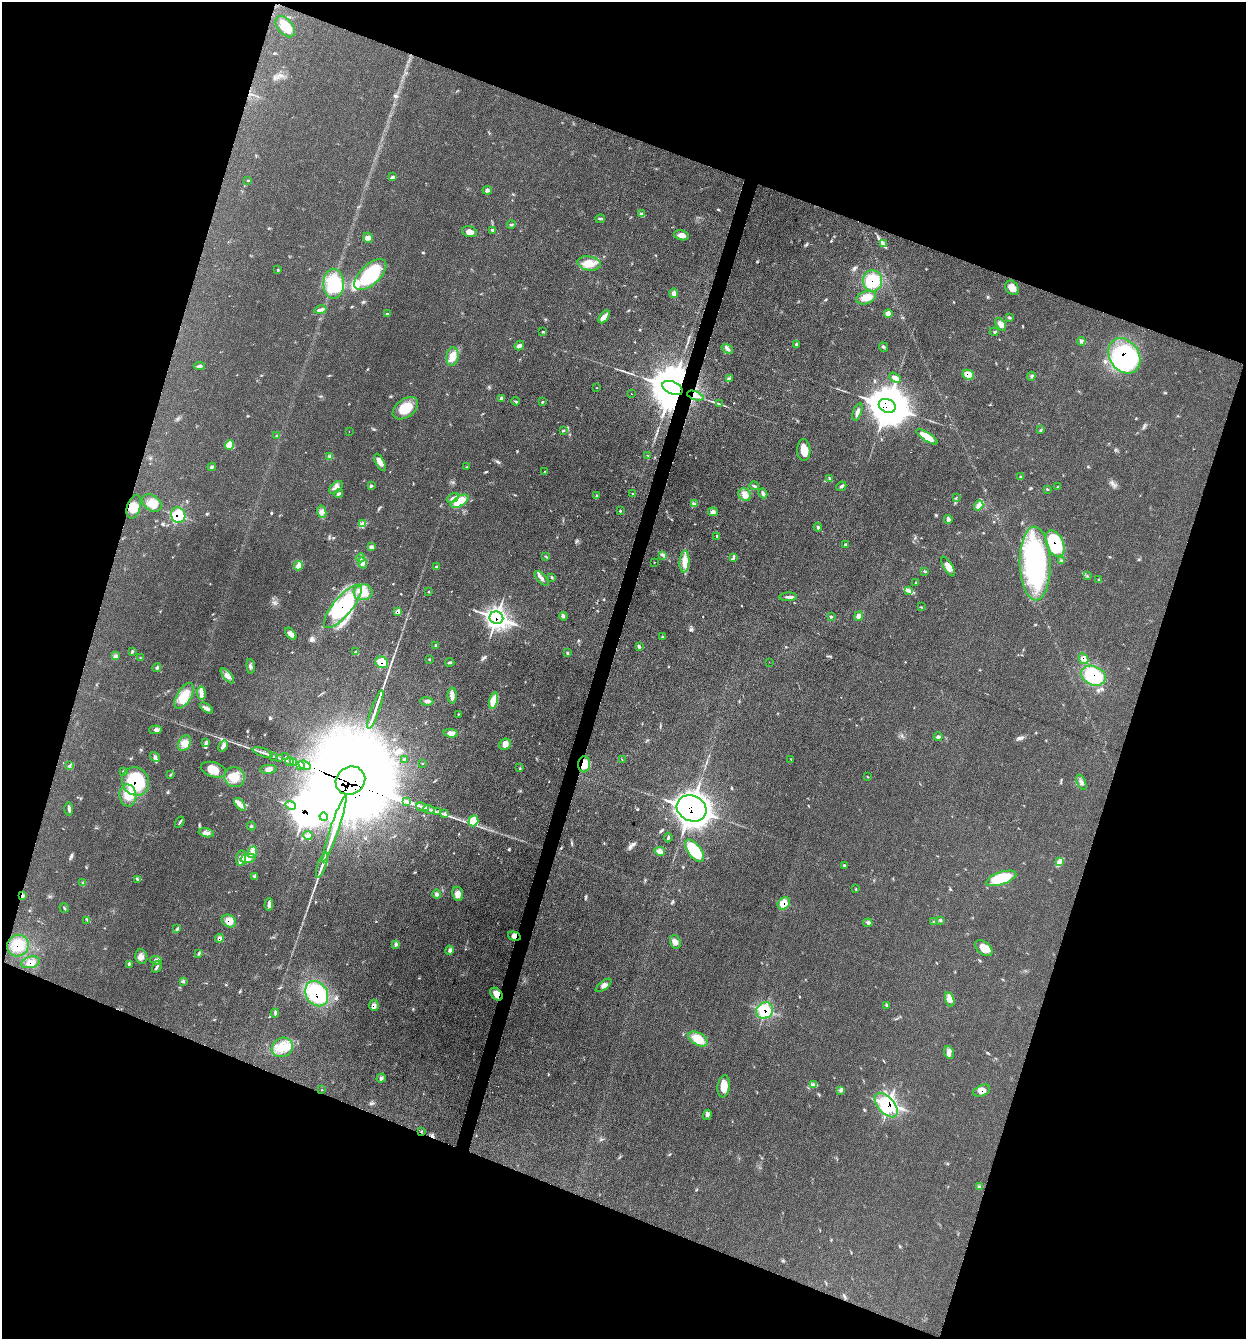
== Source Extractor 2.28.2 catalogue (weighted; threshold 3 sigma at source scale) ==
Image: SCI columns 267-5239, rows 7-5352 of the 5375 x 5358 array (HDU 1 of 3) = the unmasked area's bounding box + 8 px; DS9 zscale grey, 4 x 4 block average (1 PNG px = mean of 4 x 4 image px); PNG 1248 x 1341 px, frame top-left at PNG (2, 2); each listed source drawn as its Kron ellipse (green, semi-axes under 4 px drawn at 4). Shown black and unused: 39% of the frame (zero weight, under 3 of 4 exposures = <1% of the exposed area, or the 3 px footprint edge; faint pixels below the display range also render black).
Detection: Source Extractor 2.28.2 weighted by HDU 2 'WHT'. Background 0.0857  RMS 0.0065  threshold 0.029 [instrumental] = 3 sigma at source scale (4.5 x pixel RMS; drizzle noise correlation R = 1.50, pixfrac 1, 0.05/0.05 arcsec/px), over >= 5 px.
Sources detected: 305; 16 inside a brighter object's white glare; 4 cosmic-ray / hot-pixel residue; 1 long thin detection or spike segment (spike, bleed or trail) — neither listed nor drawn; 6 coinciding with a brighter row at this scale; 18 inside a brighter listed object's ellipse — not listed separately; the other 260 listed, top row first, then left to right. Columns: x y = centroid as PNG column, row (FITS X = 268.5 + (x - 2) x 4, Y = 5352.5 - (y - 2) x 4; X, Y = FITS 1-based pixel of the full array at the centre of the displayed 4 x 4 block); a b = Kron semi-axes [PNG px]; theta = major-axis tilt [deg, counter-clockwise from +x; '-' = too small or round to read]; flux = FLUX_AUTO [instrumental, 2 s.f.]
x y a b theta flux
285 27 12 7 -51 56
393 177 2 2 - 2.6
248 180 2 2 - 1.6
487 190 5 3 - 7.3
642 214 4 3 - 8
600 219 4 3 - 6.1
511 225 4 2 - 4.5
493 230 4 3 - 5.8
469 232 8 5 -16 22
681 235 7 5 -15 21
368 238 5 4 - 14
883 244 4 2 - 5.3
589 263 12 7 -8 49
277 269 2 2 - 2.8
370 275 20 10 44 230
873 281 10 9 - 120
334 284 15 10 89 160
1012 288 8 6 -49 29
674 293 5 3 - 13
866 298 10 6 17 34
320 310 6 3 12 12
387 314 4 2 - 4.7
888 314 4 3 - 17
604 317 7 4 50 18
1009 318 4 2 - 3.7
1001 324 7 4 -55 23
543 332 2 2 - 3.4
994 332 4 2 - 3.8
1081 341 4 3 - 7.3
796 345 3 2 - 2.1
519 346 5 3 - 13
883 347 5 2 - 4.8
727 349 6 3 -36 11
1124 356 19 14 -56 500
452 357 9 6 81 41
199 366 5 3 - 7.1
968 375 6 4 -25 50
1031 376 4 2 - 5.6
729 378 2 2 - 2.4
895 378 6 3 -28 23
596 388 2 2 - 1.1
672 388 11 6 -22 35000
631 393 2 2 - 15
695 396 8 3 -20 20
502 398 4 3 - 6.3
516 401 4 2 - 4.1
542 402 4 2 - 2.8
719 404 3 2 - 3.1
887 406 9 6 -26 14000
405 408 14 9 37 88
857 412 9 3 70 15
1041 430 3 2 - 3.8
349 431 2 2 - 1.5
563 431 3 2 - 3.9
277 436 3 2 - 2.5
927 437 12 4 -33 67
229 445 5 4 - 16
804 450 11 6 -88 51
648 455 3 2 - 1.8
330 456 4 2 - 5.6
380 462 9 4 -61 22
212 467 4 3 - 5.7
467 467 2 2 - 2.5
545 471 3 2 - 2.1
1021 477 2 2 - 2.7
830 478 4 2 - 6
371 486 3 2 - 3.6
754 486 5 2 - 5.4
841 486 5 2 - 5.4
1058 486 4 2 - 3.6
336 487 8 4 41 17
1047 489 2 2 - 2.1
632 493 3 2 - 2.8
763 493 5 3 - 12
339 494 5 3 - 6.5
745 495 7 5 -40 23
596 496 3 2 - 3.4
956 497 3 2 - 1.3
453 498 6 3 30 12
459 501 10 5 31 70
152 503 11 7 -34 38
695 504 2 2 - 1.9
979 505 5 3 - 12
134 507 12 6 72 44
620 511 3 2 - 2.9
322 512 6 4 -80 16
713 512 5 4 - 13
178 515 8 7 - 120
948 519 4 4 - 8.5
363 523 2 2 - 2.1
818 527 4 3 - 6.6
717 536 3 2 - 3.9
1055 543 14 8 -66 190
845 544 3 2 - 3.3
371 547 4 3 - 6.3
663 555 4 2 - 4.5
546 556 3 2 - 3.6
734 557 4 2 - 3.8
361 558 4 3 - 8.5
1062 561 4 2 - 4.8
654 562 2 2 - 1.2
684 562 11 5 85 37
363 563 6 3 -66 12
1035 563 37 15 -88 640
298 566 5 2 - 7.6
948 566 11 4 -59 25
436 567 3 3 - 4.8
925 571 3 2 - 2.9
1087 576 2 2 - 1.3
552 577 3 2 - 3.7
541 578 9 3 -46 14
1099 579 2 2 - 2.7
915 583 3 2 - 2.8
908 590 4 3 - 9.3
363 592 9 8 - 42
428 592 2 2 - 1.6
788 597 9 2 4 10
343 606 27 9 50 440
921 607 2 2 - 1.9
398 612 4 3 - 17
563 616 4 3 - 5.7
859 616 5 4 - 17
831 617 2 2 - 6.4
496 618 7 6 - 1100
291 634 7 4 -50 16
662 637 3 2 - 3
435 645 3 2 - 3.2
639 647 4 3 - 6.7
132 651 3 2 - 2.5
356 652 4 2 - 3.4
567 653 4 2 - 4.9
116 656 2 2 - 2.4
140 657 2 2 - 1.3
429 659 2 2 - 2.3
1083 659 5 4 - 20
382 662 7 5 -31 60
450 662 5 2 - 5.4
769 662 2 2 - 0.56
251 666 7 2 -86 8.5
157 668 4 2 - 3.6
227 676 9 3 -50 16
1093 676 13 9 -24 210
201 693 6 4 -84 16
452 695 8 4 -90 16
184 696 14 7 59 65
494 700 8 4 75 68
427 701 6 3 -3 10
206 708 7 3 -37 12
375 709 20 2 70 30
458 714 2 2 - 1.9
155 730 6 3 5 9.3
451 733 7 3 -7 20
938 737 4 3 - 8.2
184 743 8 5 60 25
206 743 3 2 - 3.8
505 744 6 5 - 19
223 746 6 4 58 13
263 753 10 2 -18 13
273 756 3 2 - 4.1
155 757 5 4 - 11
285 757 2 2 - 54
280 758 2 2 - 1.3
622 759 2 2 - 1.6
791 759 2 2 - 1.5
405 760 4 2 - 2.8
290 761 4 2 - 4.8
293 763 3 3 - 6.3
423 764 2 2 - 1.5
584 764 8 6 86 60
301 765 4 3 - 13
304 765 6 2 -22 11
69 766 3 2 - 3.5
520 768 2 2 - 1.8
268 769 8 3 4 15
213 770 13 7 -17 48
124 772 3 3 - 4.3
171 774 2 2 - 1.7
867 776 2 2 - 1.8
235 777 10 10 - 56
135 781 15 13 -57 270
350 781 15 13 34 51000
1081 782 8 3 -67 11
128 796 11 8 -86 49
406 802 3 3 - 6.4
240 804 7 4 -51 17
290 805 5 3 - 14
423 807 7 2 -17 10
692 808 15 12 -28 6600
69 809 6 3 -87 8.6
429 809 6 2 -17 11
437 812 2 2 - 1.6
444 814 4 3 - 5.6
324 817 4 2 - 7.2
473 821 5 5 - 57
180 822 6 2 57 5.6
251 826 4 2 - 3.3
334 829 35 2 71 86
206 833 8 3 -13 15
308 835 5 2 - 6.4
668 837 5 2 - 5.2
660 851 5 4 - 18
694 851 13 6 -52 180
252 852 6 3 66 13
241 858 8 5 83 28
248 858 8 4 12 19
1059 862 2 2 - 5
322 865 13 2 70 21
845 865 4 3 - 4.6
255 876 3 2 - 2.6
1001 878 16 6 19 150
137 880 2 2 - 2.5
83 883 2 2 - 3
856 889 2 2 - 1.5
437 894 4 3 - 8.4
458 894 7 5 -81 22
23 895 4 2 - 5.6
784 903 7 5 41 43
269 904 6 3 87 12
64 908 5 2 - 3.4
87 920 2 2 - 1.3
940 920 3 2 - 3
229 921 7 6 - 34
934 922 2 2 - 2.2
868 923 4 3 - 6.8
177 929 3 2 - 3.9
514 936 6 4 -18 14
219 938 4 4 - 13
675 942 7 5 -69 16
395 944 2 2 - 2.1
18 946 11 10 - 63
984 948 10 6 -40 48
449 950 4 2 - 7
199 954 3 2 - 3.4
141 957 7 6 - 19
156 960 6 3 -9 8.2
30 962 10 5 13 28
129 964 3 2 - 3.5
157 967 6 2 61 7.1
184 982 3 2 - 1.9
604 985 9 3 38 16
317 994 13 10 -56 270
496 994 7 5 -47 28
950 1000 7 4 -74 19
374 1005 5 4 - 14
887 1005 3 2 - 2.7
765 1010 9 7 37 150
275 1013 4 3 - 6.5
698 1039 10 6 -29 73
282 1047 11 9 28 56
949 1052 6 4 -68 15
381 1078 4 4 - 10
813 1084 2 2 - 2.9
724 1086 11 6 82 42
322 1090 2 2 - 1.1
840 1090 3 2 - 4.4
982 1091 9 5 25 26
886 1105 14 8 -49 150
707 1115 5 4 - 9.5
421 1132 2 2 - 2.7
979 1187 2 2 - 2.3
Overlapping masked pixels (flux is a lower limit): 34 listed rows (the first 20) at x y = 873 281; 1124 356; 968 375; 672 388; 695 396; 887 406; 178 515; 1055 543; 343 606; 398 612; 496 618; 1083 659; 382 662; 1093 676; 285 757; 584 764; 304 765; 135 781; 350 781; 692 808
Diffuse or blended objects may show on this block-average render without a row.